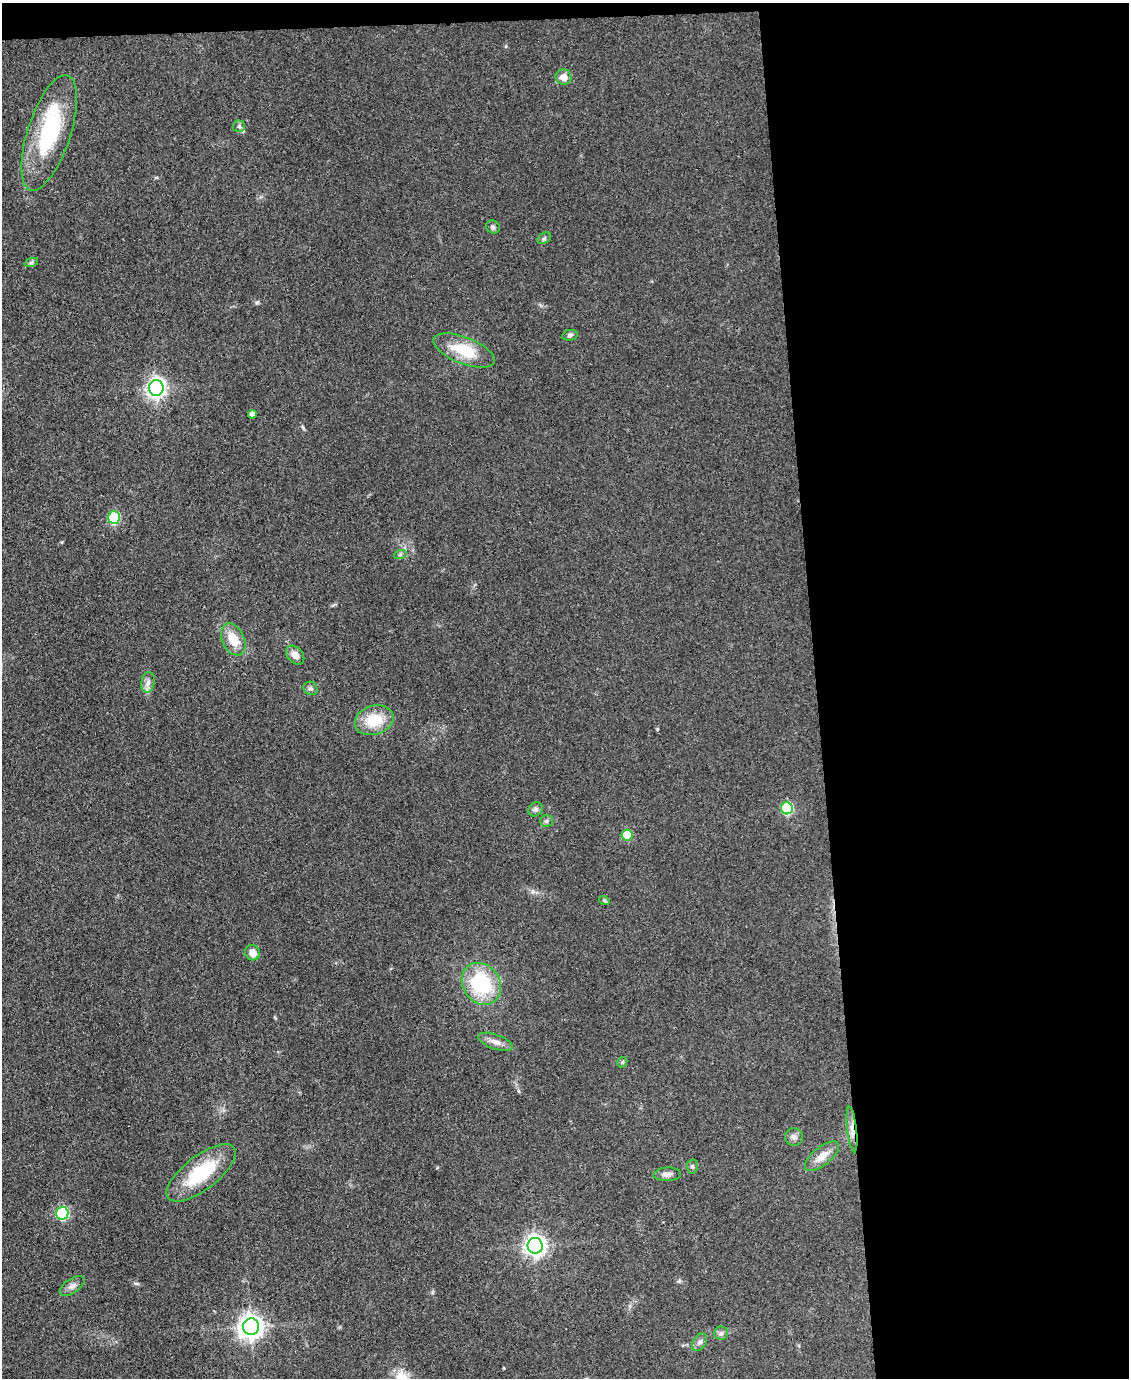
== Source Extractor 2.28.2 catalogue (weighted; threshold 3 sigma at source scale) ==
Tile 4 of 4 x 3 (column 4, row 1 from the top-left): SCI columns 3383-4509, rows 2984-4359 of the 4509 x 4485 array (HDU 1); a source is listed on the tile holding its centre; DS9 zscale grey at full resolution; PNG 1131 x 1380 px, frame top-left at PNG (2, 3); each listed source drawn as its Kron ellipse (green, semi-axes under 4 px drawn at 4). Shown black and unused: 29% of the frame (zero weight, under 3 of 4 exposures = <1% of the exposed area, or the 3 px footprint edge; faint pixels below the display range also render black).
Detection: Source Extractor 2.28.2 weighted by HDU 2 'WHT'; one run over the whole footprint, this tile lists its part. Background 0.0813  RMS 0.0064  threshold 0.0286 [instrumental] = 3 sigma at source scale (4.5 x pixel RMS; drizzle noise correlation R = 1.50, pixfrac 1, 0.05/0.05 arcsec/px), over >= 5 px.
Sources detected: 39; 1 inside a brighter listed object's ellipse — not listed separately; the other 38 listed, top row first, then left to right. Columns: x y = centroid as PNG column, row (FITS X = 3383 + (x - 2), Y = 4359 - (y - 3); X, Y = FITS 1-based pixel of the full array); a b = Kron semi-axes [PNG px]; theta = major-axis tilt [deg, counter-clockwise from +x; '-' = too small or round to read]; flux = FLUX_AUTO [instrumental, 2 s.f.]
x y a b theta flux
563 77 8 7 - 5.5
239 126 6 6 - 1.5
49 133 60 21 72 62
493 227 7 6 - 1.6
544 238 7 5 31 1.2
31 263 7 4 19 1.1
570 335 8 5 11 1.5
464 350 32 13 -22 23
156 388 7 7 - 310
252 414 4 4 - 2.8
114 518 6 6 - 49
400 555 6 4 20 0.97
233 639 17 11 -65 12
295 655 11 7 -47 5
148 682 10 6 80 3
310 688 7 6 - 1.7
374 720 20 14 18 19
787 808 6 6 - 62
536 809 7 6 - 1.8
546 821 6 5 - 1.3
627 835 5 5 - 23
604 901 5 4 - 0.89
252 953 8 7 - 5.7
481 984 22 18 -55 48
496 1042 18 7 -20 4.6
622 1062 5 4 - 0.86
852 1129 23 4 -83 5
794 1137 9 8 - 2.8
822 1156 21 9 39 7.1
692 1166 7 5 -88 1.3
201 1173 41 17 38 38
667 1174 14 6 3 3.4
62 1213 6 6 - 66
535 1246 8 7 - 390
72 1286 14 7 34 3.3
251 1327 8 8 - 560
721 1333 7 6 - 1.7
700 1342 10 6 57 2.2
Overlapping masked pixels (flux is a lower limit): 1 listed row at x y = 852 1129